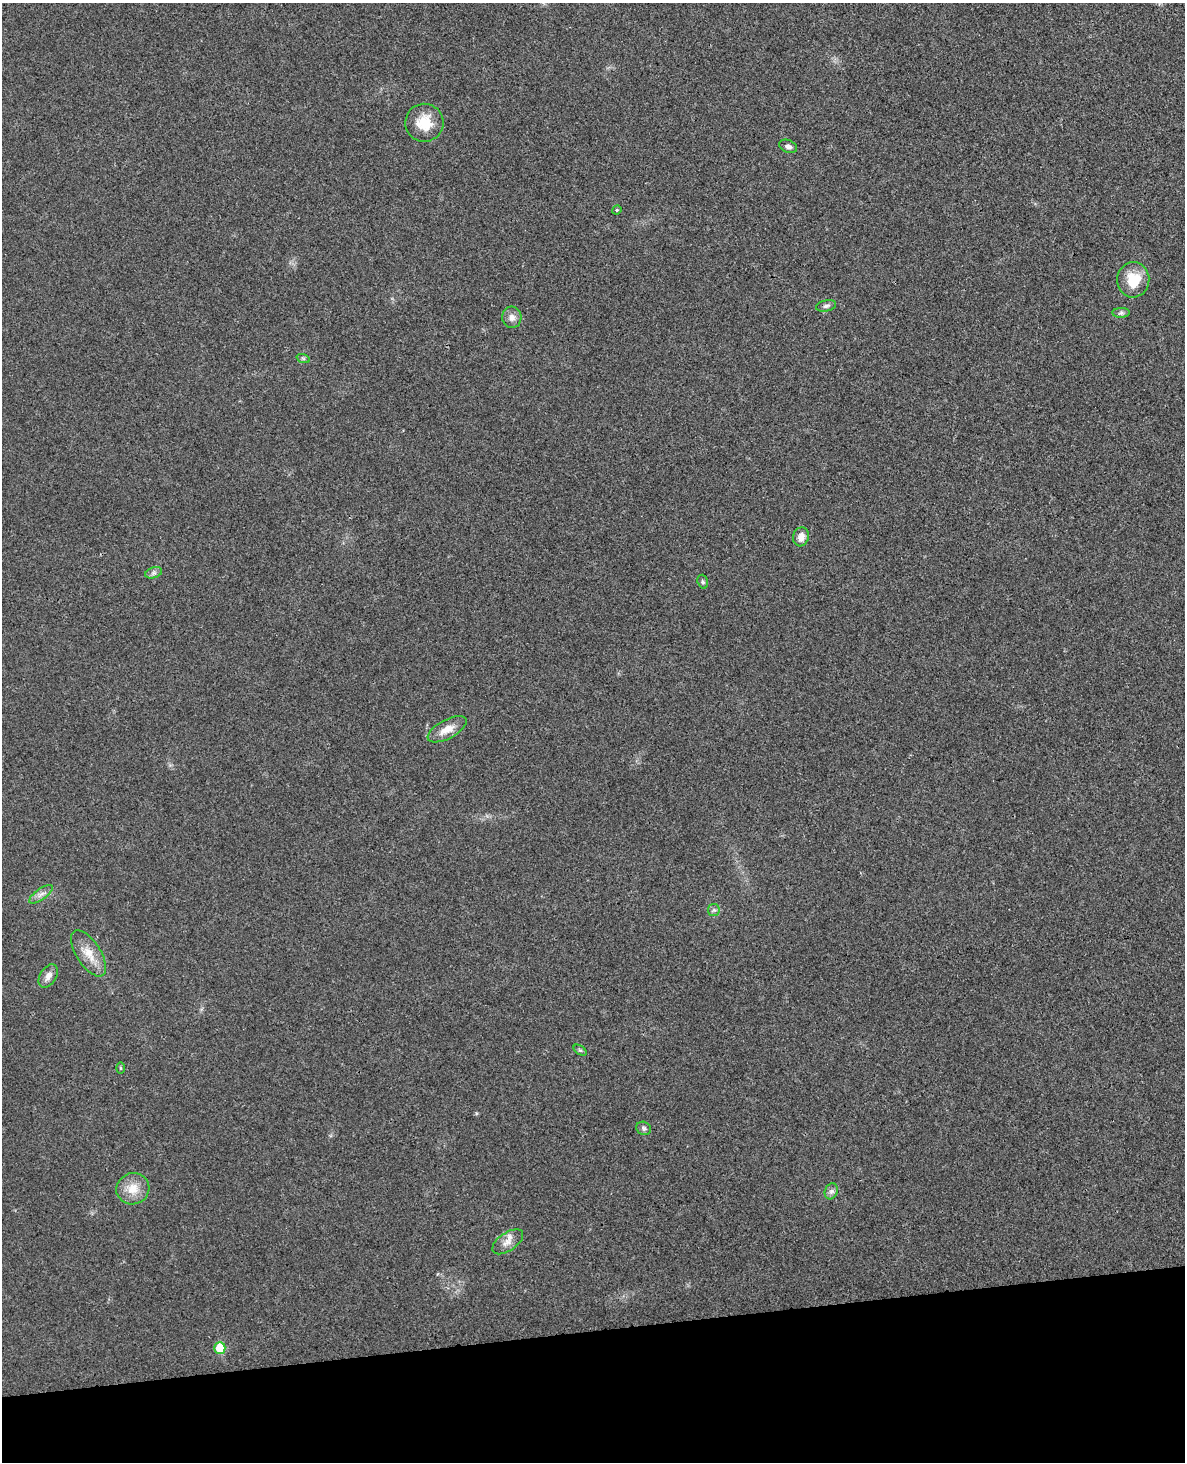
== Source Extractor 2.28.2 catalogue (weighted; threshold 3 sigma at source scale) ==
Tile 10 of 4 x 3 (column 2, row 3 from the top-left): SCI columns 1240-2422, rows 147-1606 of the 4844 x 4780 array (HDU 1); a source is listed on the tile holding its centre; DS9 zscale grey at full resolution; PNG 1187 x 1464 px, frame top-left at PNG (2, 3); each listed source drawn as its Kron ellipse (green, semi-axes under 4 px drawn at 4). Shown black and unused: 9% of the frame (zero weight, under 3 of 4 exposures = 6% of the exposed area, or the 3 px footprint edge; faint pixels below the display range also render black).
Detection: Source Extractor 2.28.2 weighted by HDU 2 'WHT'; one run over the whole footprint, this tile lists its part. Background 0.0217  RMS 0.0058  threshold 0.0262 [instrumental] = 3 sigma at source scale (4.5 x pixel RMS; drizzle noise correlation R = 1.50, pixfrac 1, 0.05/0.05 arcsec/px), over >= 5 px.
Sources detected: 23; all 23 listed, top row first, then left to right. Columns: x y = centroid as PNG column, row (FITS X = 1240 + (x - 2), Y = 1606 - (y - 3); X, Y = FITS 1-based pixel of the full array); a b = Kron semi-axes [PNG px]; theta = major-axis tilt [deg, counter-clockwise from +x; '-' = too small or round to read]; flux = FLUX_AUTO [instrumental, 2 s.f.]
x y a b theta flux
424 123 19 19 - 14
788 146 9 6 -21 2.1
617 210 5 4 - 0.73
1133 280 18 16 85 14
826 306 10 5 11 1.5
1121 313 8 5 1 1.3
512 317 11 9 -84 3.3
303 358 7 4 -19 0.93
801 537 9 7 73 4.3
154 573 9 5 19 1.5
703 582 7 5 -73 1.1
447 729 21 9 28 7.3
41 894 14 5 35 3
714 910 6 6 - 1.2
89 953 26 12 -57 9.7
48 976 13 8 57 3.5
580 1050 7 4 -35 0.84
120 1068 6 4 -89 0.6
644 1128 8 6 -30 1.6
133 1189 16 15 - 9.5
831 1191 8 6 68 1.9
508 1242 18 9 34 4.8
220 1348 6 5 - 17